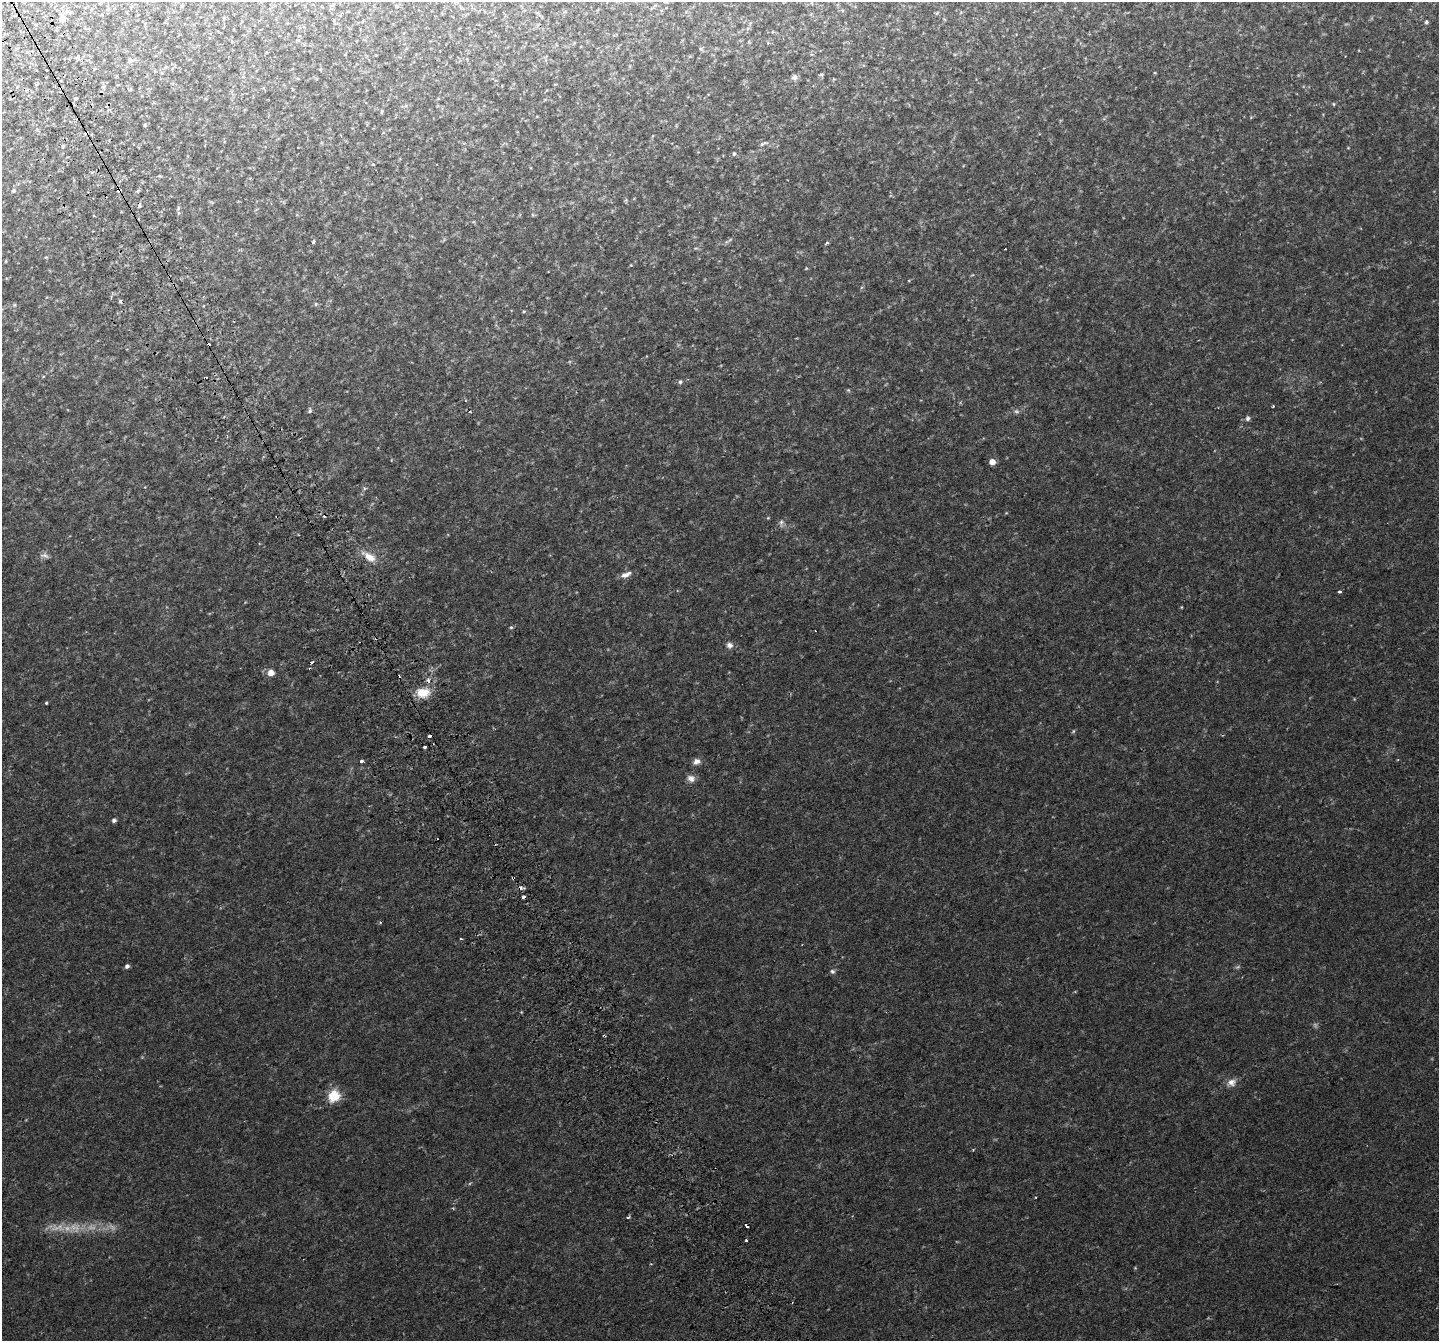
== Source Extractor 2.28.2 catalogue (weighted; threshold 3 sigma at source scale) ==
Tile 11 of 4 x 4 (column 3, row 3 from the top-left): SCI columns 2925-4361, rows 1553-2891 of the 5856 x 5728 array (HDU 1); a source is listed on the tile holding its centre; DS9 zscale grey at full resolution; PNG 1441 x 1343 px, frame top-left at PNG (2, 2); no overlay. Shown black and unused: <1% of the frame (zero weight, under 2 of 3 exposures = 3% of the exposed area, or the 3 px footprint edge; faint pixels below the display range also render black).
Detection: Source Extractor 2.28.2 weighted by HDU 2 'WHT'; one run over the whole footprint, this tile lists its part. Background 0.0234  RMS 0.0058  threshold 0.0261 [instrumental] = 3 sigma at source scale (4.5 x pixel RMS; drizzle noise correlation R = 1.50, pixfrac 1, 0.0396/0.0396 arcsec/px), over >= 5 px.
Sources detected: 91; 8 too faint to see at this stretch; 15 cosmic-ray / hot-pixel residue — not listed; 1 inside a brighter listed object's ellipse — not listed separately; the other 67 listed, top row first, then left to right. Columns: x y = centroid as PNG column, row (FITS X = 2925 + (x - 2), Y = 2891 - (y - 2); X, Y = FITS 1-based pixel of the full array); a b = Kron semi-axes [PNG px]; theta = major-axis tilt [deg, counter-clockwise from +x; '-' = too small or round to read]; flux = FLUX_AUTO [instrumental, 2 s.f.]
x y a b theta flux
333 5 7 4 45 0.86
842 10 5 4 - 0.64
937 13 5 3 - 0.53
63 18 11 9 -72 3
1426 22 5 4 - 0.99
701 49 6 4 -44 0.82
77 57 6 4 -73 0.94
131 60 10 7 -16 1.6
94 69 4 3 - 0.43
46 70 3 3 - 2.4
162 73 5 5 - 0.62
821 75 7 3 8 0.61
794 77 8 7 - 1.9
17 87 5 3 - 0.56
75 98 4 4 - 0.87
1334 104 5 3 - 0.5
382 111 5 3 - 0.61
145 125 5 4 - 0.57
86 132 4 3 - 6.8
763 143 11 4 22 1.2
734 154 5 4 - 0.86
373 164 4 3 - 0.38
160 176 5 3 - 0.54
119 190 4 3 - 22
13 191 6 5 - 0.98
178 208 6 4 73 0.78
313 242 3 3 - 6.5
827 243 5 3 - 0.62
631 265 4 4 - 0.4
806 268 4 4 - 0.45
120 301 4 3 - 2.2
316 304 5 4 - 0.79
524 311 5 3 - 0.51
205 378 4 3 - 5.9
680 382 6 5 - 1.1
848 390 5 4 - 0.66
1273 406 3 3 - 0.92
310 411 7 5 86 1.1
1247 418 7 6 - 1.3
992 462 5 5 - 5.4
365 488 6 4 18 0.69
768 518 4 4 - 0.5
781 523 11 5 89 1.7
44 556 13 6 -14 2
369 557 19 9 -34 6.8
626 574 14 6 21 3.3
1340 591 3 3 - 2.7
1182 607 4 3 - 0.44
511 627 5 4 - 0.71
730 645 8 8 - 2.3
271 673 5 5 - 6.3
423 692 16 11 -1 10
46 703 3 3 - 0.53
1073 731 6 4 88 0.63
425 747 3 3 - 3.4
361 761 3 3 - 4.7
696 761 9 7 18 2.7
691 778 11 8 -31 2.9
114 820 5 4 - 1.5
513 878 3 3 - 1.2
461 938 3 3 - 1.5
127 966 5 4 - 1.6
832 971 7 6 - 1.3
1232 1082 13 10 13 3.6
334 1096 6 5 - 51
628 1217 4 3 - 1.4
746 1240 3 3 - 1.1
Overlapping masked pixels (flux is a lower limit): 4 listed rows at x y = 86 132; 119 190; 205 378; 513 878